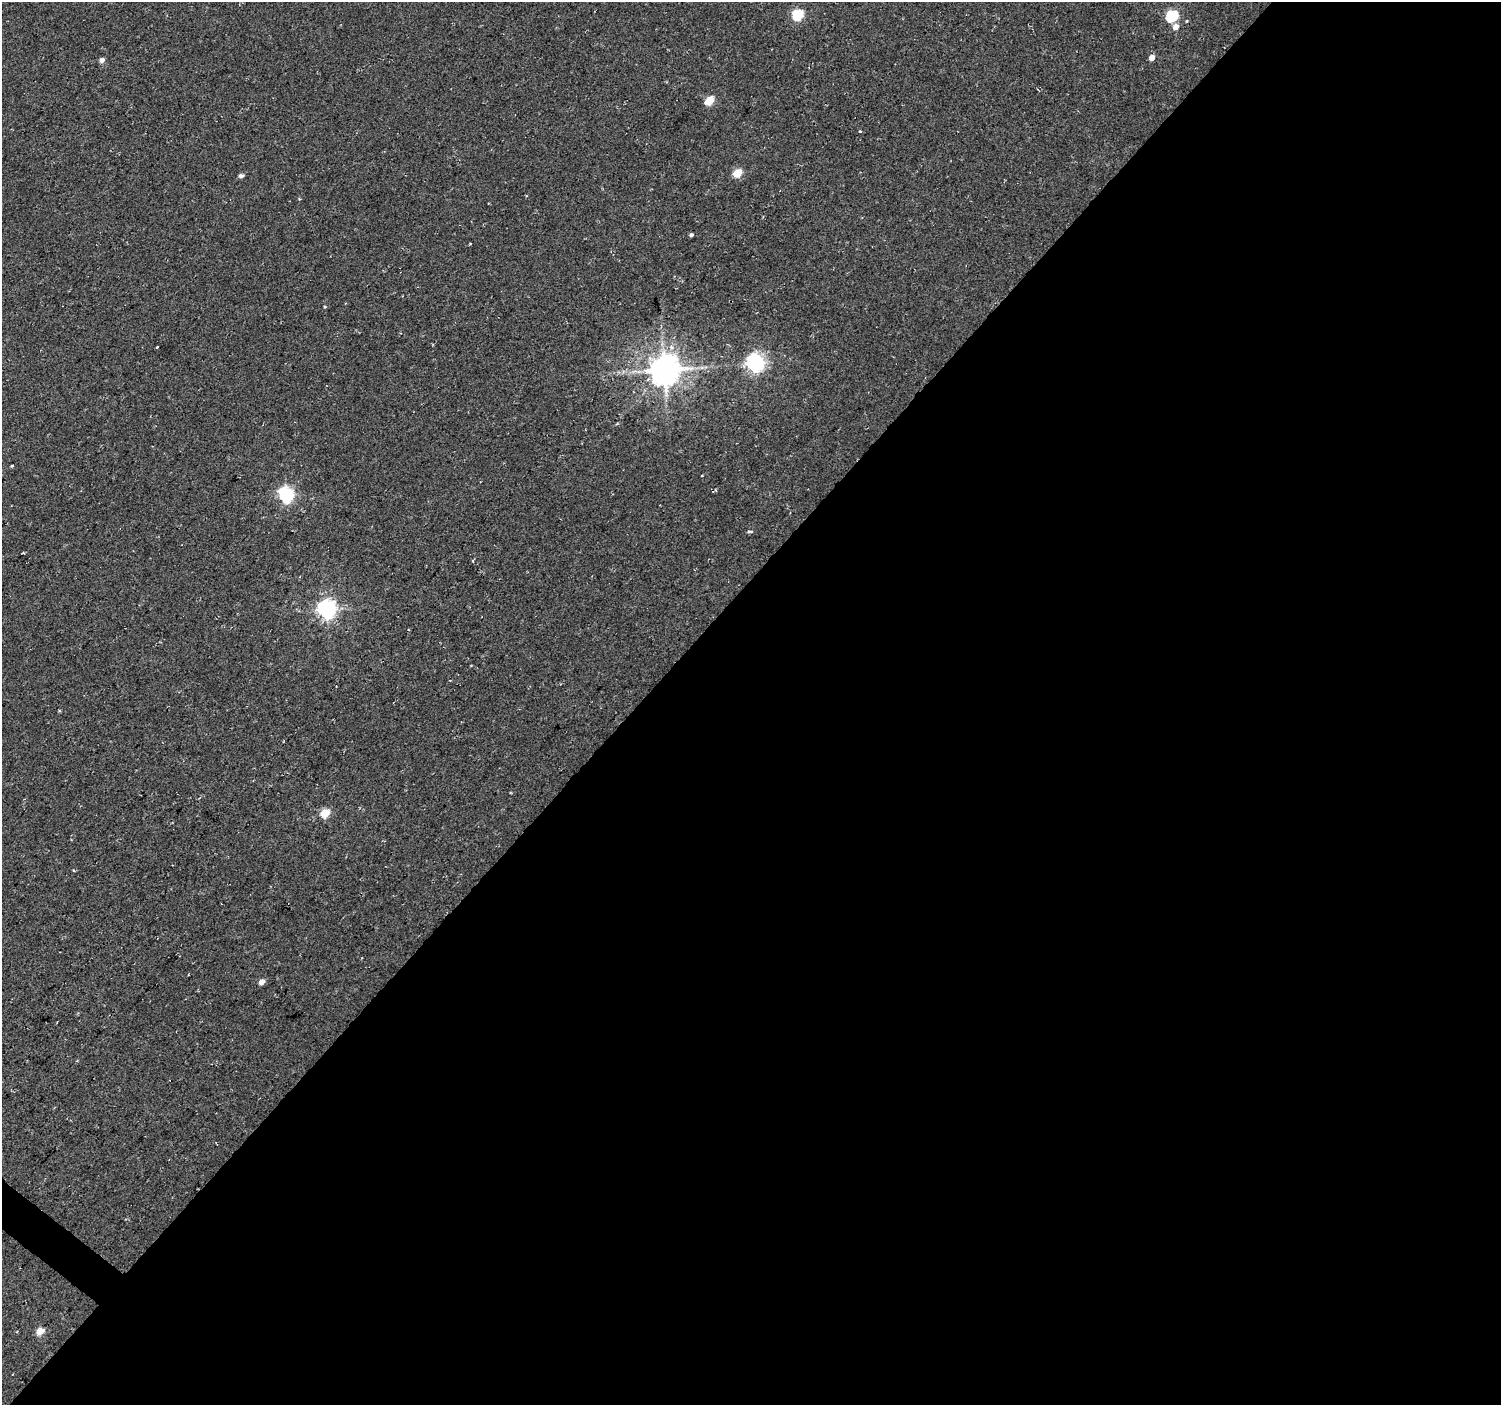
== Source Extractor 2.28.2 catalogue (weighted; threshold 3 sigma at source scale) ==
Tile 12 of 4 x 4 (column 4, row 3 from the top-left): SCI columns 4505-6003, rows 1643-3045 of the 6003 x 6026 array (HDU 1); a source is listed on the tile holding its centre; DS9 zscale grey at full resolution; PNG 1503 x 1407 px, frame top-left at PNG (2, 2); no overlay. Shown black and unused: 58% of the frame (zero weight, under 2 of 3 exposures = <1% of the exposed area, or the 3 px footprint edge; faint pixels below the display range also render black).
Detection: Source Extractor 2.28.2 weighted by HDU 2 'WHT'; one run over the whole footprint, this tile lists its part. Background 0.0266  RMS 0.0082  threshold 0.0367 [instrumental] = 3 sigma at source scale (4.5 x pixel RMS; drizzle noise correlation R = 1.50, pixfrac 1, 0.0396/0.0396 arcsec/px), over >= 5 px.
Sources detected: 21; all 21 listed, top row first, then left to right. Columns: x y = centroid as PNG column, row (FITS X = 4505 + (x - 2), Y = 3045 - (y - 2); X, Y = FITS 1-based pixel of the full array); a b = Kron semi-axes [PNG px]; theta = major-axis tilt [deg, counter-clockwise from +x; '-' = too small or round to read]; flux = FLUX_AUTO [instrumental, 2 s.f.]
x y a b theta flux
798 15 6 5 - 67
1172 16 6 5 - 93
1176 27 6 6 - 6.1
1152 57 5 4 - 6.3
102 60 5 4 - 4.4
710 100 5 5 - 28
860 131 4 3 - 0.89
737 173 5 5 - 24
241 176 6 4 12 2.4
691 235 4 3 - 1.6
470 244 3 2 - 0.65
325 307 4 3 - 0.8
755 362 7 7 - 310
664 369 9 8 - 1500
12 465 5 3 - 0.78
286 495 6 6 - 190
749 531 7 3 -1 1.1
327 609 7 7 - 390
325 813 5 5 - 35
261 982 6 5 - 5.5
40 1331 5 4 - 20